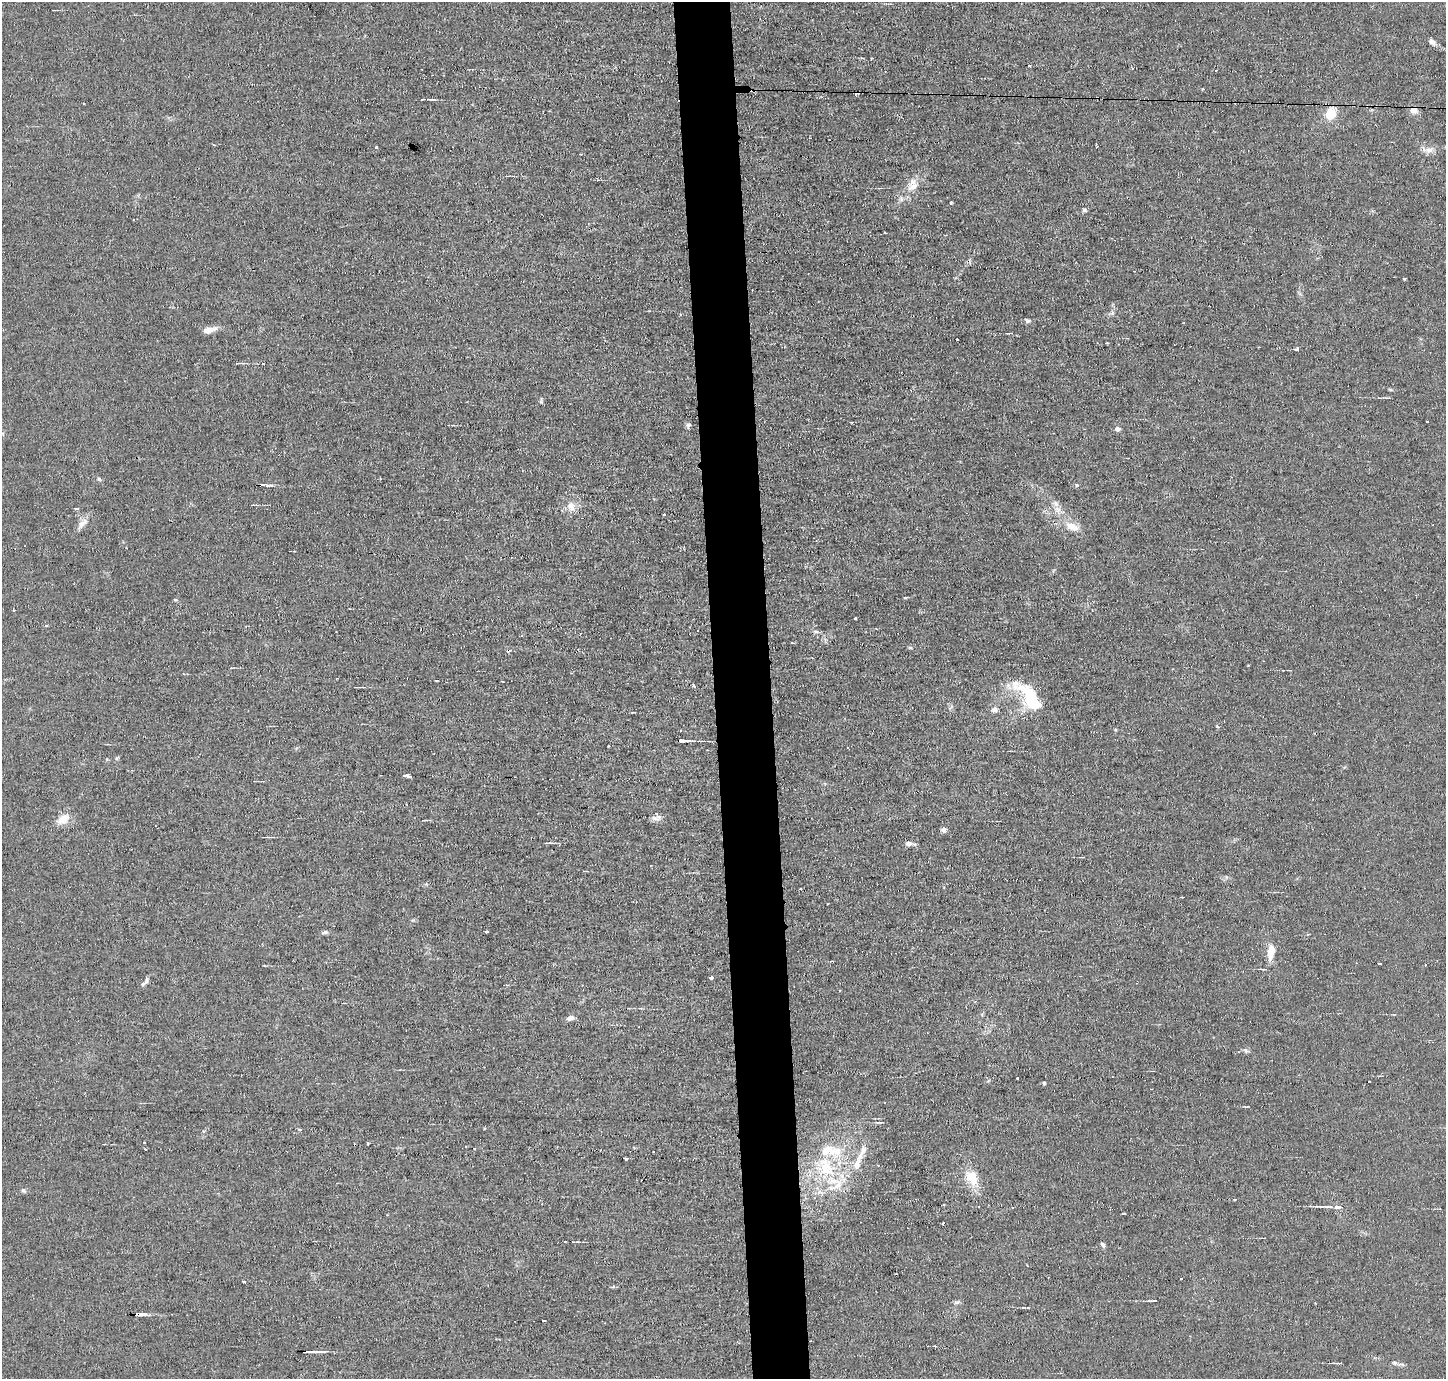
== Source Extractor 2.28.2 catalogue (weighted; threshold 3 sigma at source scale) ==
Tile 5 of 3 x 3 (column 2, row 2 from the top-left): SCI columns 1446-2889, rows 1462-2838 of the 4334 x 4301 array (HDU 1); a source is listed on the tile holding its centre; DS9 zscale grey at full resolution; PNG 1448 x 1381 px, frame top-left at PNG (2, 2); no overlay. Shown black and unused: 4% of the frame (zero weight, under 2 of 3 exposures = <1% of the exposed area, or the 3 px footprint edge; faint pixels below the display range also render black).
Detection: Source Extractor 2.28.2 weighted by HDU 2 'WHT'; one run over the whole footprint, this tile lists its part. Background 0.0437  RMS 0.0066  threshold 0.0296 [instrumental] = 3 sigma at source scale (4.5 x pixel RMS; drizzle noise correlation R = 1.50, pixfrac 1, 0.05/0.05 arcsec/px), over >= 5 px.
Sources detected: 118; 1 inside a brighter object's white glare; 15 cosmic-ray / hot-pixel residue — not listed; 6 inside a brighter listed object's ellipse — not listed separately; the other 96 listed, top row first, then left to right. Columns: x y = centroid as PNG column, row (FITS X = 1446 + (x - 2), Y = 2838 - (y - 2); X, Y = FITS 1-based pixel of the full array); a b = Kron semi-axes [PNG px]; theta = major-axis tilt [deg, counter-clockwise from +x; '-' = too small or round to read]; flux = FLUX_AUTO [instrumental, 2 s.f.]
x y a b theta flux
1432 42 9 6 -36 2.9
871 58 3 2 - 0.65
1028 65 3 3 - 10
1203 89 3 2 - 0.77
856 93 5 3 - 5.3
431 99 11 3 -4 1.4
83 103 3 2 - 0.77
1414 110 8 8 - 5
1331 113 15 12 64 12
376 147 3 3 - 1.2
1429 150 12 6 5 3.8
913 185 18 14 69 8.9
951 203 3 3 - 1
1085 210 6 6 - 1.2
885 233 2 2 - 0.84
1404 278 3 2 - 1.1
1112 313 7 4 72 1.3
1027 321 8 4 8 1.5
209 330 16 6 13 5.8
1008 333 4 2 - 0.49
1107 343 3 2 - 0.64
1296 349 5 3 - 5.6
239 363 12 2 2 1
541 402 7 5 -66 1.1
1427 421 3 3 - 1.1
852 422 3 2 - 0.84
688 425 7 6 - 1.5
1118 429 6 5 - 2.8
99 479 6 4 -46 1
270 485 11 4 9 1.5
1076 485 5 4 - 0.87
571 506 13 11 -63 6.1
76 508 3 3 - 2.8
1058 510 11 8 -52 4.6
664 514 3 3 - 1.7
82 523 18 8 48 4.8
1072 527 17 9 -23 8.1
905 597 4 3 - 2.9
175 600 5 4 - 0.77
855 618 3 3 - 0.87
46 626 3 3 - 0.96
816 632 6 4 -2 1.2
437 680 3 3 - 1.7
694 686 3 3 - 1.8
1031 695 30 16 -49 27
995 710 8 7 - 2.6
632 712 4 3 - 0.55
1217 726 5 3 - 0.81
683 741 12 3 -2 5.6
117 758 6 4 48 0.95
406 776 6 3 -4 51
656 818 15 6 13 3.1
63 819 17 10 34 7.7
944 830 6 5 - 2.3
267 837 10 2 0 1.1
549 843 11 2 4 1.1
909 843 9 6 4 2.7
426 884 5 4 - 0.82
1182 897 2 2 - 0.56
486 931 3 3 - 1.4
325 932 8 5 11 1.4
1271 951 19 8 83 8.8
1379 963 4 3 - 2.7
1425 964 3 2 - 0.86
711 978 4 3 - 6.5
143 984 8 6 38 1.4
570 1018 8 6 16 2.9
1246 1050 7 6 - 1.6
1017 1078 3 2 - 1.6
1369 1082 2 2 - 0.86
1044 1083 4 4 - 1.1
299 1129 4 3 - 1.5
144 1142 3 3 - 1.4
368 1143 3 3 - 0.76
626 1158 3 3 - 4
857 1164 20 9 72 8.7
825 1166 30 18 79 31
972 1178 20 13 -59 14
838 1185 16 10 51 9.1
23 1190 7 5 -42 1.4
1235 1199 3 2 - 0.87
1328 1207 14 3 -4 2.1
1338 1207 9 4 -1 3.6
1124 1214 3 3 - 1.6
943 1223 3 3 - 1.9
565 1241 3 2 - 0.5
1103 1245 8 4 -61 1.6
1181 1279 3 3 - 1.2
244 1281 3 3 - 3.2
613 1287 4 4 - 1
1153 1301 11 2 1 1.5
957 1302 10 3 10 1.2
141 1314 7 4 -5 3.7
310 1352 22 3 0 5.8
1338 1363 9 2 0 1.4
1394 1363 6 6 - 1.5
Overlapping masked pixels (flux is a lower limit): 5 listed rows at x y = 856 93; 1414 110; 1072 527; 141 1314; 310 1352